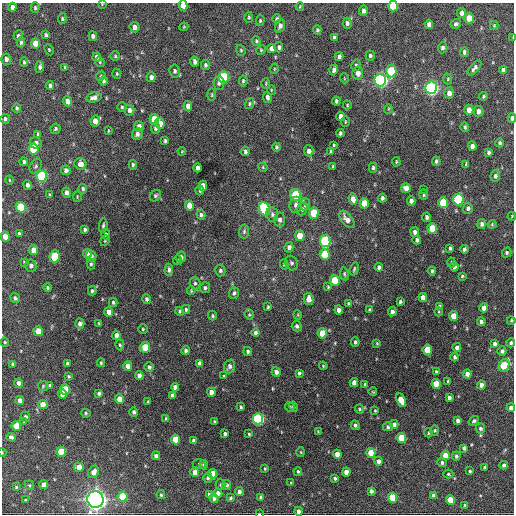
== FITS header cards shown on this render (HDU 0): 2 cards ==
NAXIS1  =                  512 / Axis length
NAXIS2  =                  512 / Axis length

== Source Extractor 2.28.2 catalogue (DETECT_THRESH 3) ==
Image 512 x 512 px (HDU 0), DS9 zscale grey, 1 PNG px = 1 image px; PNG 516 x 516 px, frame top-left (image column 1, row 512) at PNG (2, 3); each listed source drawn as its Kron ellipse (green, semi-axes under 4 px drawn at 4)
Background 1210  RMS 36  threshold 108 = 3 sigma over >= 5 px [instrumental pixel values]
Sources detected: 365; all 365 listed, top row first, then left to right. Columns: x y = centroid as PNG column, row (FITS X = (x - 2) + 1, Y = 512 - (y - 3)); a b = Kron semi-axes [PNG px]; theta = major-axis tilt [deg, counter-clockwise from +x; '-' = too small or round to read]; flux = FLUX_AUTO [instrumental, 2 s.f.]
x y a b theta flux
102 4 4 4 - 2.0e+03
183 5 5 4 - 2.4e+04
300 6 4 4 - 2.2e+03
393 6 5 5 - 7.8e+04
12 7 4 4 - 9.1e+03
35 8 5 4 - 3.5e+03
363 11 5 4 - 8.9e+03
462 13 5 4 - 1.2e+04
249 17 5 4 - 3.4e+03
469 18 5 4 - 4.6e+04
62 19 5 4 - 3.1e+03
277 19 5 4 - 6.7e+03
260 21 5 4 - 3.4e+03
347 23 5 4 - 6.4e+03
429 24 4 4 - 1.1e+04
456 24 5 4 - 5.4e+03
494 25 4 4 - 2.2e+03
280 26 7 5 70 7.9e+03
134 27 5 5 - 1.0e+04
184 27 4 4 - 2.2e+03
317 30 4 3 - 3.6e+03
46 35 4 3 - 5.9e+03
18 36 5 4 - 4.9e+03
93 36 5 4 - 7.8e+03
334 37 4 3 - 4.9e+03
513 37 3 2 - 1.5e+03
256 41 4 4 - 3.1e+03
21 42 5 3 - 4.2e+03
35 43 5 4 - 3.1e+04
279 47 5 4 - 5.4e+03
272 48 5 4 - 1.4e+04
443 48 5 4 - 6.0e+03
49 50 6 4 -64 2.7e+03
241 50 6 4 -70 3.3e+03
261 50 5 4 - 2.8e+03
464 52 5 4 - 5.9e+03
115 56 5 4 - 3.2e+03
370 56 5 4 - 4.7e+03
97 57 4 4 - 8.9e+03
339 57 4 3 - 6.9e+03
6 59 5 5 - 8.9e+03
24 62 5 3 - 3.4e+03
100 62 5 4 - 2.9e+03
195 62 5 4 - 9.8e+03
205 65 5 4 - 5.3e+03
356 65 5 4 - 4.1e+03
40 67 6 4 82 6.8e+03
65 67 3 3 - 3.0e+03
474 68 9 4 49 7.4e+03
274 69 5 3 - 1.9e+03
334 70 5 4 - 7.4e+03
503 70 4 4 - 7.4e+03
175 71 6 5 - 6.7e+03
391 71 6 5 - 1.2e+05
358 73 6 5 - 1.6e+04
117 74 5 3 - 2.8e+03
101 76 5 4 - 2.8e+03
151 77 5 4 - 9.2e+03
224 77 6 5 - 1.9e+05
344 78 5 3 - 1.8e+03
448 79 5 3 - 2.6e+03
380 80 6 5 - 7.7e+05
103 81 5 4 - 5.2e+03
243 81 5 3 - 3.8e+03
219 83 6 5 - 7.2e+03
266 83 5 3 - 2.1e+03
50 85 4 3 - 4.9e+03
431 88 6 5 - 7.6e+05
271 90 5 3 - 2.2e+03
449 93 5 4 - 1.4e+04
212 95 6 3 -90 2.6e+03
483 96 4 3 - 3.2e+03
94 97 8 5 14 1.1e+04
267 97 6 4 -78 7.4e+03
67 101 5 4 - 1.6e+04
336 101 4 3 - 4.5e+03
249 104 6 4 74 3.6e+03
347 105 4 3 - 2.1e+03
188 106 5 4 - 1.1e+04
122 107 4 4 - 3.2e+03
17 108 5 4 - 3.8e+03
388 109 5 3 - 2.0e+03
129 110 5 5 - 1.0e+04
469 110 5 4 - 2.1e+04
478 111 5 5 - 1.3e+04
340 116 4 4 - 1.4e+04
512 118 4 3 - 8.3e+03
5 119 5 4 - 6.6e+03
154 119 5 4 - 5.2e+04
95 121 5 5 - 2.2e+04
345 122 5 3 - 2.1e+03
160 123 5 4 - 3.4e+04
139 126 5 4 - 1.0e+04
465 127 5 4 - 3.8e+03
155 128 5 4 - 6.6e+03
55 129 5 5 - 4.4e+03
108 131 4 2 - 1.8e+03
340 133 4 3 - 4.2e+03
38 134 4 3 - 2.9e+03
137 134 6 5 - 6.7e+03
165 141 4 3 - 3.4e+03
36 143 6 5 - 7.7e+03
500 143 4 3 - 4.4e+03
334 145 3 3 - 2.9e+03
472 146 4 4 - 1.1e+04
276 147 4 3 - 4.0e+03
33 149 5 5 - 1.0e+05
182 151 4 3 - 1.9e+03
245 151 4 4 - 4.9e+03
309 151 5 4 - 1.0e+04
331 151 4 3 - 3.5e+03
489 152 4 3 - 4.9e+03
436 161 5 3 - 4.4e+03
24 162 4 3 - 5.4e+03
396 162 4 3 - 2.4e+03
80 164 6 6 - 1.8e+04
466 164 4 3 - 1.1e+04
133 165 5 3 - 4.1e+03
36 166 8 5 59 4.9e+03
333 166 4 3 - 2.3e+03
263 167 5 4 - 2.4e+03
198 168 4 3 - 9.4e+03
373 168 5 4 - 4.1e+03
66 170 5 4 - 7.8e+03
42 176 5 5 - 1.7e+05
495 176 6 5 - 6.2e+03
9 180 4 3 - 1.9e+03
27 185 5 4 - 7.6e+03
203 186 5 4 - 2.6e+04
406 188 5 4 - 1.8e+04
83 189 5 4 - 4.1e+03
423 189 2 2 - 2.3e+03
200 191 5 4 - 3.0e+03
67 193 5 4 - 1.1e+04
50 195 4 3 - 3.4e+03
296 195 6 5 - 1.6e+05
424 195 5 4 - 3.6e+03
155 196 6 5 - 4.3e+03
77 197 5 3 - 2.1e+03
382 198 4 3 - 5.9e+03
353 199 5 4 - 2.0e+04
458 199 6 5 - 2.4e+05
411 201 4 4 - 7.7e+03
364 203 5 4 - 3.8e+04
443 203 5 5 - 9.7e+04
189 205 5 4 - 3.1e+04
296 205 8 6 83 9.8e+03
305 205 6 5 - 5.3e+03
21 207 5 5 - 1.4e+05
468 208 5 5 - 7.4e+03
264 209 7 5 -64 2.3e+05
302 209 6 5 - 5.5e+03
314 213 5 5 - 6.5e+04
272 214 7 6 - 6.1e+03
201 215 5 4 - 4.7e+03
512 216 4 3 - 1.8e+03
426 217 4 3 - 5.7e+03
347 219 10 5 -52 1.7e+04
280 220 7 5 -85 8.9e+03
482 224 5 4 - 6.5e+03
492 224 4 4 - 2.6e+03
103 225 7 3 80 3.8e+03
432 228 5 5 - 6.7e+04
85 229 4 3 - 4.8e+03
244 231 7 5 88 4.4e+03
415 232 5 4 - 8.9e+03
19 234 4 3 - 4.9e+03
106 234 5 4 - 4.9e+03
300 236 5 4 - 4.2e+04
5 237 5 4 - 3.1e+04
417 240 4 3 - 6.1e+03
105 241 5 4 - 2.8e+03
325 241 6 5 - 2.4e+05
289 247 5 4 - 8.8e+03
450 248 4 3 - 3.5e+03
464 249 4 3 - 5.2e+03
34 250 5 4 - 3.0e+04
87 253 4 4 - 6.1e+03
507 253 5 4 - 4.5e+03
325 254 5 5 - 9.9e+04
54 256 6 5 - 1.0e+05
91 256 6 5 - 6.1e+03
181 257 5 5 - 7.2e+03
177 260 5 3 - 2.7e+03
24 262 4 3 - 2.6e+03
291 263 7 6 - 5.7e+03
451 263 5 3 - 2.8e+03
91 264 5 4 - 3.6e+03
284 264 5 4 - 2.7e+03
31 266 6 5 - 9.6e+03
379 267 4 4 - 7.4e+03
454 267 4 4 - 9.0e+03
354 269 6 3 72 3.6e+03
169 270 6 4 90 6.0e+03
220 271 6 5 - 5.2e+03
432 271 4 3 - 3.4e+03
344 274 6 4 -80 3.8e+03
462 276 3 3 - 3.1e+03
335 280 5 4 - 7.2e+04
195 283 6 5 - 4.4e+03
328 287 4 4 - 2.3e+03
48 288 4 3 - 4.2e+03
205 288 5 5 - 5.2e+03
92 291 5 4 - 4.0e+03
191 291 4 3 - 2.4e+03
234 293 6 5 - 5.8e+03
423 297 4 4 - 1.7e+04
15 298 5 4 - 5.8e+03
147 299 5 4 - 5.6e+03
309 299 6 5 - 2.0e+04
113 302 5 3 - 3.6e+03
400 302 4 3 - 4.0e+03
348 303 4 4 - 3.5e+03
439 306 4 4 - 4.0e+03
268 307 3 3 - 2.8e+03
484 308 4 4 - 2.0e+04
186 310 4 3 - 3.6e+03
339 310 4 4 - 1.1e+04
369 310 4 3 - 3.3e+03
179 311 5 4 - 3.7e+03
109 312 5 4 - 1.8e+04
392 312 4 4 - 9.3e+03
439 312 4 3 - 2.1e+03
249 315 5 4 - 3.1e+03
298 315 5 3 - 2.0e+03
212 316 5 4 - 3.7e+03
454 316 5 4 - 3.5e+04
511 320 4 3 - 3.1e+03
481 322 4 4 - 8.0e+03
99 323 4 4 - 2.7e+03
80 324 5 4 - 1.1e+04
297 326 5 5 - 6.6e+03
143 329 5 4 - 2.8e+03
38 331 5 4 - 4.2e+04
255 333 4 4 - 6.2e+03
322 333 5 4 - 4.7e+04
116 335 4 4 - 1.3e+04
5 342 4 4 - 2.6e+03
355 342 4 3 - 4.6e+03
377 343 3 2 - 2.0e+03
511 343 4 4 - 5.1e+03
495 344 4 3 - 7.2e+03
120 345 5 4 - 3.5e+03
145 347 5 5 - 7.8e+04
457 347 4 4 - 9.5e+03
427 350 5 4 - 5.9e+04
186 351 4 3 - 6.4e+03
502 351 5 4 - 6.2e+03
248 352 4 4 - 4.8e+03
455 357 4 3 - 5.4e+03
67 363 4 3 - 4.6e+03
101 363 4 3 - 3.0e+03
199 363 4 3 - 5.7e+03
13 364 4 3 - 5.3e+03
504 365 7 5 59 1.0e+05
128 366 5 4 - 1.7e+04
229 366 7 5 70 8.8e+03
323 366 4 3 - 2.2e+03
149 367 4 4 - 6.6e+03
276 372 5 4 - 1.1e+04
436 372 4 3 - 5.2e+03
299 373 4 3 - 4.4e+03
467 374 4 4 - 1.2e+04
139 375 4 4 - 1.0e+04
69 376 3 3 - 2.8e+03
224 376 3 3 - 2.3e+03
448 381 3 3 - 2.0e+03
354 382 4 4 - 1.3e+04
19 383 4 4 - 9.9e+03
365 384 3 3 - 3.3e+03
436 384 5 4 - 5.1e+04
481 385 4 4 - 1.4e+04
43 386 5 5 - 3.0e+03
50 386 4 3 - 6.6e+03
175 387 4 4 - 1.1e+04
65 389 5 5 - 8.0e+04
211 392 4 4 - 1.5e+04
373 392 4 2 - 2.0e+03
99 393 4 4 - 5.3e+03
62 394 4 4 - 2.5e+04
172 395 4 3 - 5.3e+03
449 398 4 4 - 8.2e+03
119 399 5 4 - 2.4e+04
20 400 4 4 - 1.3e+04
401 400 7 4 -64 4.7e+04
148 402 4 3 - 2.6e+03
43 404 4 4 - 2.8e+04
293 406 5 4 - 3.6e+03
241 407 4 3 - 3.5e+03
290 407 5 4 - 4.0e+03
511 408 4 4 - 1.1e+04
360 409 5 3 - 3.2e+03
375 411 4 3 - 2.3e+03
134 412 5 4 - 5.9e+03
86 413 5 4 - 3.1e+03
25 417 5 4 - 5.8e+03
166 418 3 2 - 2.0e+03
258 419 5 5 - 3.3e+05
458 420 4 4 - 7.9e+03
23 421 4 3 - 1.9e+03
474 421 5 4 - 4.2e+03
215 422 3 3 - 3.8e+03
394 424 4 4 - 9.5e+03
355 425 5 4 - 6.0e+03
16 426 5 4 - 4.5e+04
388 427 5 4 - 4.8e+03
480 428 5 4 - 5.5e+03
435 430 5 4 - 3.3e+03
318 431 3 3 - 1.8e+03
428 433 4 3 - 2.7e+03
225 434 4 3 - 5.8e+03
249 434 3 3 - 2.4e+03
11 437 5 4 - 7.1e+03
401 438 5 4 - 6.9e+04
175 439 5 4 - 5.0e+04
194 441 4 3 - 7.5e+03
464 448 4 4 - 6.9e+03
2 452 4 3 - 1.9e+03
61 452 5 5 - 8.1e+04
301 452 5 3 - 2.1e+03
371 453 5 4 - 4.5e+04
337 454 4 4 - 1.8e+04
445 455 4 4 - 2.7e+04
156 456 4 4 - 1.1e+04
456 456 4 3 - 4.4e+03
378 461 4 4 - 1.1e+04
442 462 5 4 - 5.6e+03
199 464 6 5 - 5.1e+03
204 465 5 3 - 3.6e+03
504 465 4 4 - 7.9e+03
79 467 5 4 - 2.8e+04
485 467 4 3 - 4.2e+03
265 468 3 2 - 2.3e+03
298 471 4 3 - 3.5e+03
470 471 4 4 - 3.6e+03
93 472 6 5 - 1.8e+04
195 472 5 4 - 2.1e+04
346 472 4 4 - 2.0e+04
213 474 5 4 - 3.9e+04
448 474 5 4 - 3.4e+03
208 478 5 4 - 4.8e+03
335 478 4 3 - 5.4e+03
291 483 3 3 - 2.6e+03
29 485 5 4 - 2.9e+03
44 485 4 4 - 2.2e+04
220 485 5 5 - 3.6e+03
227 485 5 4 - 6.1e+03
16 487 3 3 - 2.4e+03
371 491 4 4 - 8.3e+03
239 492 4 4 - 9.4e+03
218 493 4 4 - 1.2e+04
209 494 4 3 - 4.4e+03
161 495 4 3 - 3.4e+03
434 495 4 4 - 1.1e+04
123 496 5 5 - 8.6e+04
261 497 4 3 - 5.5e+03
214 498 5 4 - 6.8e+03
230 498 4 3 - 3.7e+03
392 498 5 4 - 9.1e+04
95 499 8 8 - 1.5e+06
25 500 4 2 - 2.0e+03
450 500 5 4 - 4.8e+04
465 505 3 3 - 2.9e+03
298 511 4 4 - 8.1e+03
259 514 3 2 - 1.6e+03
At the frame edge (FLAGS 8, measured only in part): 11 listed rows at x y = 102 4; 183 5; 393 6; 513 37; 512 118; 512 216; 511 320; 511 343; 511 408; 2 452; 259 514